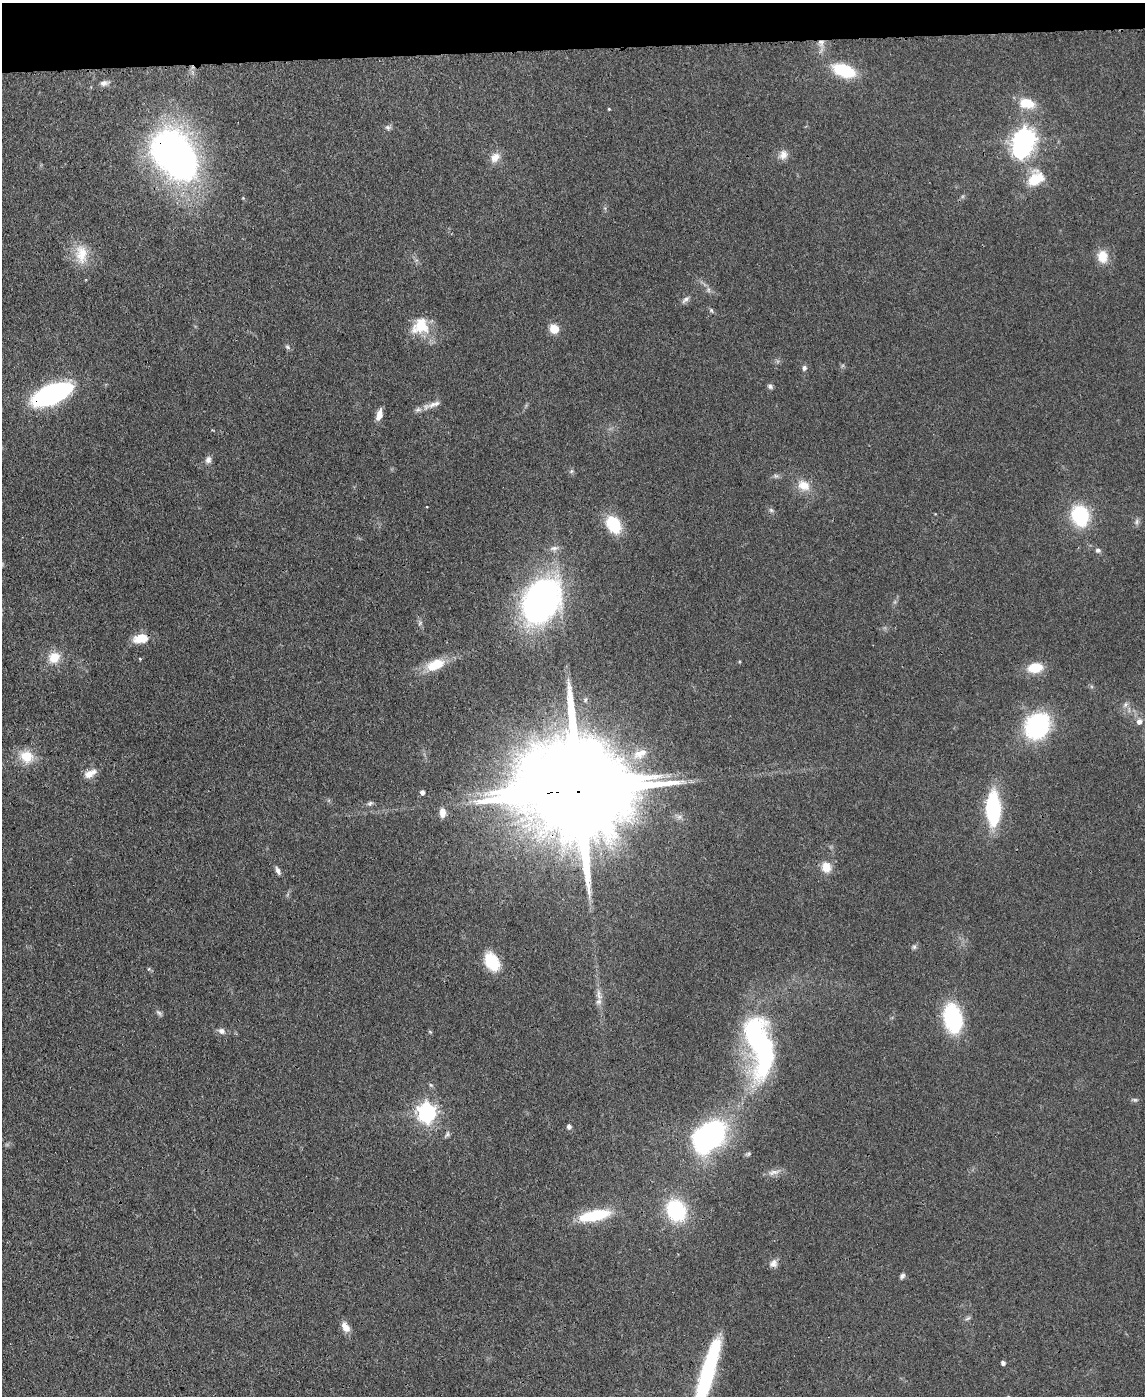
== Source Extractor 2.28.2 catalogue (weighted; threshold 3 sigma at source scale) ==
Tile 3 of 4 x 3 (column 3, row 1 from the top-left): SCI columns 2356-3498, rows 2992-4385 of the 4717 x 4694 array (HDU 1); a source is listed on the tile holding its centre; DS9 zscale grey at full resolution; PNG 1147 x 1398 px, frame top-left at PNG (2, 3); no overlay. Shown black and unused: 3% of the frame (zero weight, under 3 of 4 exposures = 9% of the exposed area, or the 3 px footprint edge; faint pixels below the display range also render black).
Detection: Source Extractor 2.28.2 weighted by HDU 2 'WHT'; one run over the whole footprint, this tile lists its part. Background 0.081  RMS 0.0043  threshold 0.0196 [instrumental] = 3 sigma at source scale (4.5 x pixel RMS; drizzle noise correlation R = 1.50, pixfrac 1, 0.05/0.05 arcsec/px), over >= 5 px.
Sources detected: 81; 2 inside a brighter object's white glare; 1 cosmic-ray / hot-pixel residue — not listed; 2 inside a brighter listed object's ellipse — not listed separately; the other 76 listed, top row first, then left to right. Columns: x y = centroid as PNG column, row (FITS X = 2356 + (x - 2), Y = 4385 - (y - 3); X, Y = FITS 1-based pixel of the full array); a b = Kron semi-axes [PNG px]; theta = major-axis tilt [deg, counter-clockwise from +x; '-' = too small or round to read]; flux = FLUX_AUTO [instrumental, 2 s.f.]
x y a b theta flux
821 43 14 9 -76 4
844 70 22 12 -20 22
104 83 12 7 9 1.9
1027 103 23 14 -13 9.3
609 109 4 3 - 0.4
388 127 9 6 -10 1.2
1025 139 8 7 - 300
783 155 14 11 58 3.4
495 157 15 11 46 4.3
181 162 39 34 77 150
1035 179 19 14 44 14
243 198 4 4 - 0.39
81 254 29 17 -85 11
1102 256 16 13 -84 6.9
708 290 6 6 - 1.2
686 299 13 6 40 1.7
711 310 7 5 -54 0.83
420 326 23 20 33 13
554 329 10 9 - 6.2
287 347 8 5 -40 1
804 368 6 6 - 1.3
770 386 7 6 - 1.1
52 394 26 11 23 130
434 404 21 7 19 3.4
379 414 14 7 74 3.5
208 460 10 8 74 2
571 471 7 5 22 0.87
804 485 18 14 -32 6.9
771 510 7 4 -45 0.93
1080 516 18 14 -72 34
1137 522 8 6 74 1.3
614 524 18 13 -60 19
554 548 13 8 9 2.5
1098 550 7 6 - 1.3
541 601 35 25 61 190
420 623 8 5 68 1.1
141 638 17 10 9 8.2
54 657 15 14 - 7.8
140 659 4 4 - 0.42
435 665 25 13 21 11
1035 668 15 10 8 11
585 700 7 5 74 1
1125 704 8 6 70 1.5
1139 721 7 6 - 2.3
1037 726 22 18 54 61
640 754 24 12 27 7
27 757 17 15 -26 10
90 773 17 9 27 4.5
578 791 43 19 2 16000
422 792 5 4 - 2.1
370 803 8 6 26 1.1
993 809 24 10 -89 62
442 813 11 7 -88 3.3
826 867 12 11 - 5.9
278 871 11 5 -69 1.6
914 947 7 6 - 0.93
492 961 21 14 -62 15
599 995 19 7 -83 3.6
159 1013 10 5 -40 1.1
953 1018 21 13 -79 52
221 1031 9 7 -26 2.1
760 1045 64 24 -77 100
1135 1100 7 5 -6 0.89
427 1112 8 7 - 180
569 1127 6 5 - 1.3
447 1134 10 5 57 1.1
708 1138 31 21 47 120
774 1172 20 7 12 3.1
676 1210 23 20 -63 32
594 1216 38 12 11 21
773 1264 11 10 - 2.5
902 1276 8 6 60 1.1
968 1318 8 3 19 0.83
345 1327 12 7 -58 4.6
1003 1363 4 4 - 1.6
707 1375 79 13 73 60
Overlapping masked pixels (flux is a lower limit): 5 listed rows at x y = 821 43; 181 162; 52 394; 141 638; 578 791
Isophote crosses this tile's border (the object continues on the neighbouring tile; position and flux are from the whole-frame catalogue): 1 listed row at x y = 707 1375